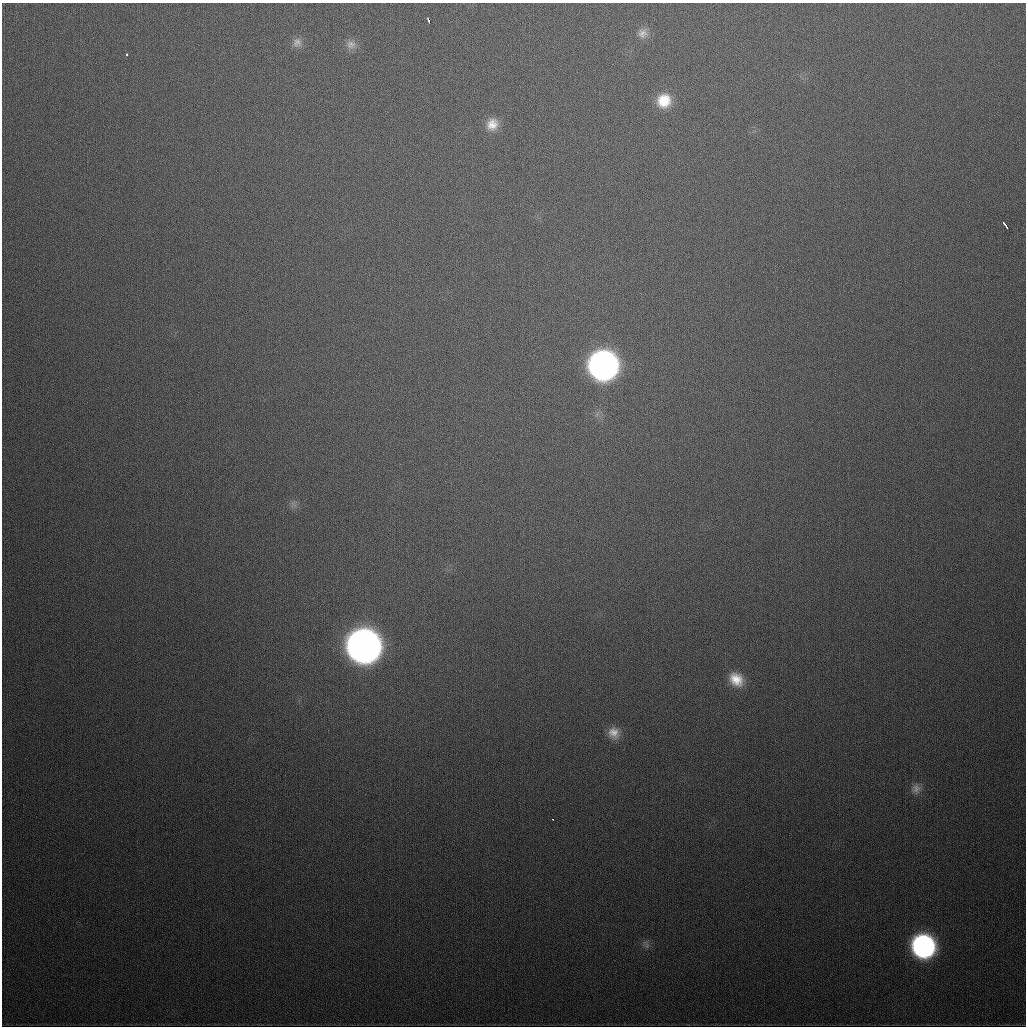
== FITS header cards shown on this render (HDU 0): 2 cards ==
NAXIS1  =                 1024
NAXIS2  =                 1024

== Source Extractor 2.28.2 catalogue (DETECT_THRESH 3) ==
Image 1024 x 1024 px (HDU 0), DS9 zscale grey, 1 PNG px = 1 image px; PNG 1028 x 1028 px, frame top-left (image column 1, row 1024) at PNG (2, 3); no overlay
Background 419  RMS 15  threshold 45.7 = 3 sigma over >= 5 px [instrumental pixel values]
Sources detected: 16; all 16 listed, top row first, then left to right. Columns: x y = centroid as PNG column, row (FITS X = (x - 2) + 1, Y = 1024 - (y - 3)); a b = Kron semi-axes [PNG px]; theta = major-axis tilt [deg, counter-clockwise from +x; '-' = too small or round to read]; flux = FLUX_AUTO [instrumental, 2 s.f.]
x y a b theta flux
428 20 5 3 - 6.6e+03
643 33 14 13 - 9.2e+03
297 42 13 12 - 7.2e+03
351 44 14 12 0 8.2e+03
127 54 3 3 - 3.9e+03
664 101 17 16 - 2.8e+04
492 124 16 14 49 1.5e+04
1005 225 8 3 -55 5.9e+03
603 365 18 18 - 7.5e+05
363 646 18 18 - 1.7e+06
736 679 18 14 -41 2.1e+04
614 733 16 14 -55 1.3e+04
916 789 13 12 - 7.9e+03
552 819 3 2 - 5.9e+03
647 946 8 6 89 3.6e+03
923 946 17 16 - 2.8e+05